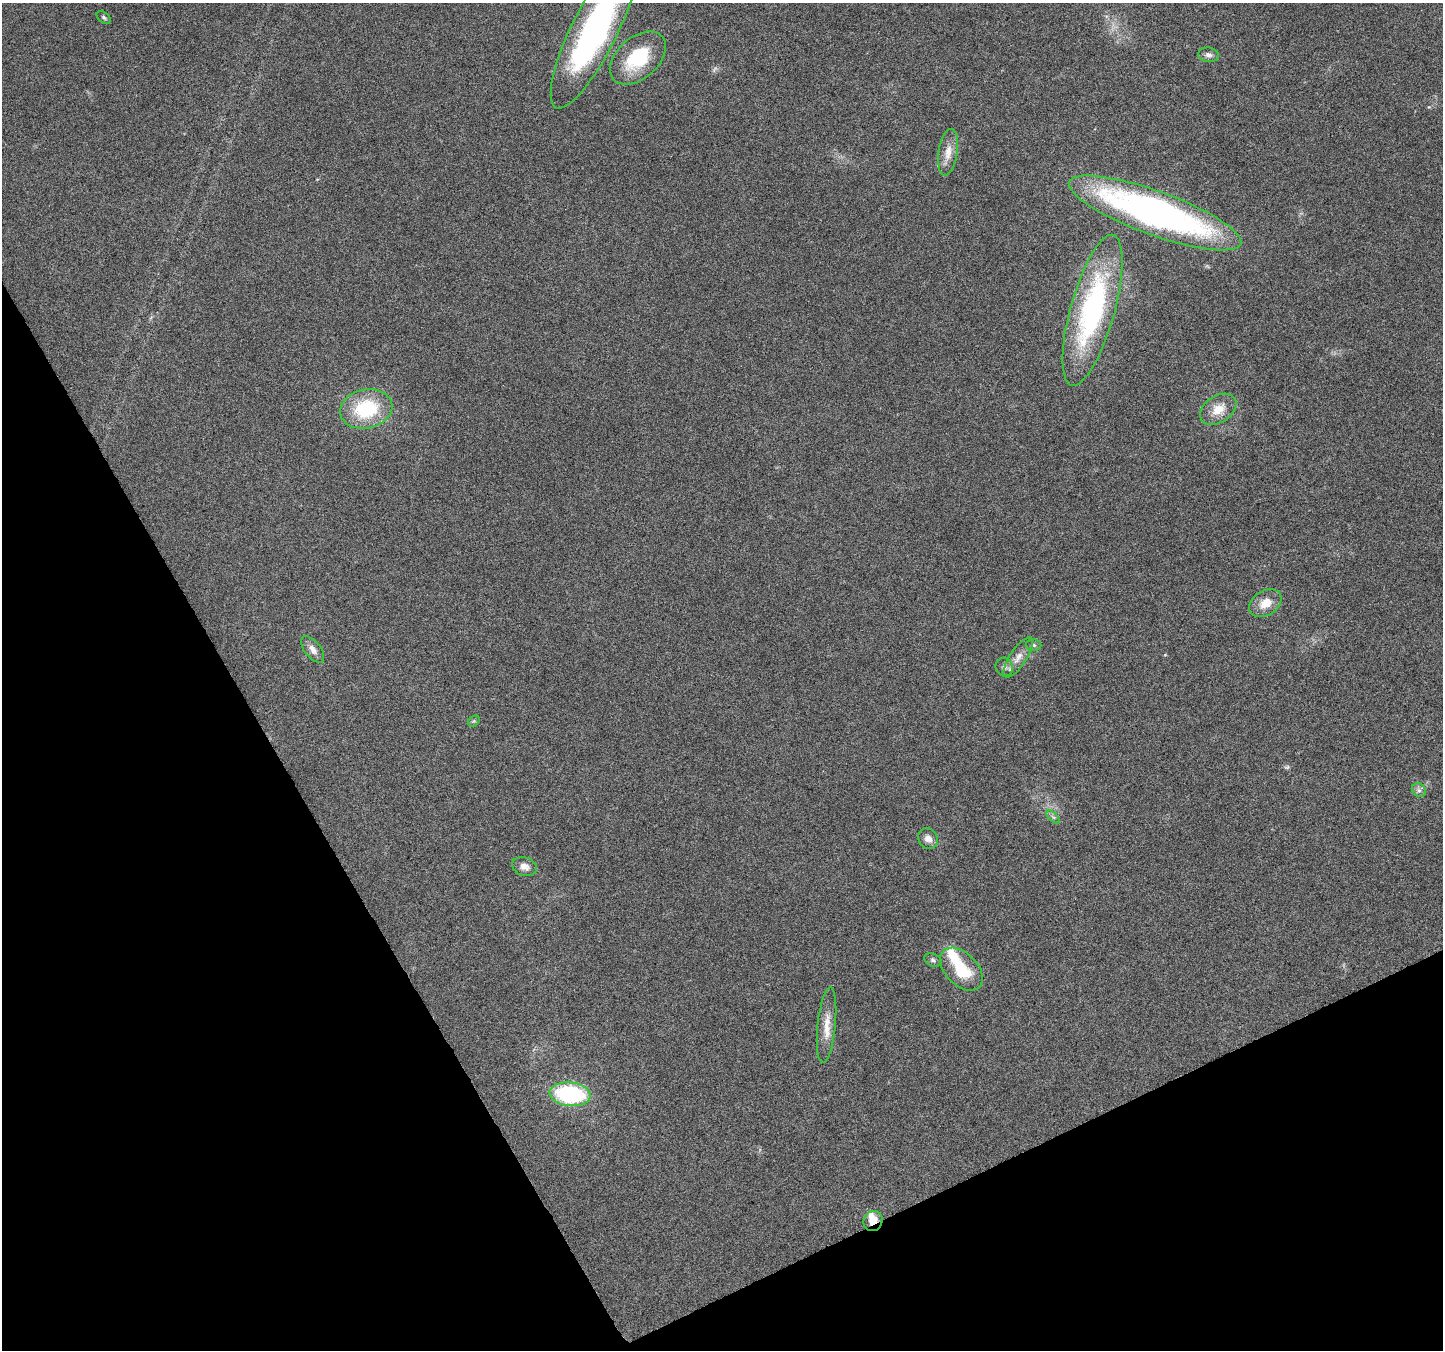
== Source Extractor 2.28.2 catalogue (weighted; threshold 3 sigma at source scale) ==
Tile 14 of 4 x 4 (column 2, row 4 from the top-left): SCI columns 1445-2885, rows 160-1507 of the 5767 x 5649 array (HDU 1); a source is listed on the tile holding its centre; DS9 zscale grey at full resolution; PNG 1445 x 1352 px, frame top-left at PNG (2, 3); each listed source drawn as its Kron ellipse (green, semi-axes under 4 px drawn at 4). Shown black and unused: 26% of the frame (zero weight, under 4 of 8 exposures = <1% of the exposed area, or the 3 px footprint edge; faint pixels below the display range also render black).
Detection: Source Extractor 2.28.2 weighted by HDU 2 'WHT'; one run over the whole footprint, this tile lists its part. Background 0.0378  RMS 0.0028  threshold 0.0113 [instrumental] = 3 sigma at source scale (4.09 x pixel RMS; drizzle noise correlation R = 1.36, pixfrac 0.8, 0.0396/0.0396 arcsec/px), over >= 5 px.
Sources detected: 27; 1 too faint to see at this stretch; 1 inside a brighter object's white glare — neither listed nor drawn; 1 inside a brighter listed object's ellipse — not listed separately; the other 24 listed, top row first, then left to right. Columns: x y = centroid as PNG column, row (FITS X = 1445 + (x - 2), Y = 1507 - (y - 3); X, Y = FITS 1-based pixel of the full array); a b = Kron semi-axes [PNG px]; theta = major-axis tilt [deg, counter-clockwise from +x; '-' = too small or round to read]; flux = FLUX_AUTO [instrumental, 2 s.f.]
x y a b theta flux
104 17 8 5 -38 0.53
594 31 86 22 64 70
1208 55 10 7 -8 0.97
638 58 32 20 41 15
948 152 23 9 82 3.1
1155 213 91 22 -20 110
1093 310 78 22 74 48
366 409 26 19 12 17
1218 409 20 13 33 4.3
1265 603 17 12 33 3.8
1034 645 8 6 0 0.65
313 649 16 8 -51 1.8
1018 657 23 8 57 2.6
1004 667 9 8 - 1
474 721 6 5 - 0.39
1419 790 7 6 - 0.77
1053 817 8 4 -45 0.59
928 838 11 9 -51 1.8
525 867 13 9 -19 1.7
933 960 9 6 -24 0.65
961 969 25 16 -45 9.8
827 1025 38 9 84 4.1
570 1094 21 12 -6 30
873 1221 10 9 - 2.8
Overlapping masked pixels (flux is a lower limit): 1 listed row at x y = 873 1221
Isophote crosses this tile's border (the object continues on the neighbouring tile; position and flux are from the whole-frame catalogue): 1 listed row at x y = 594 31